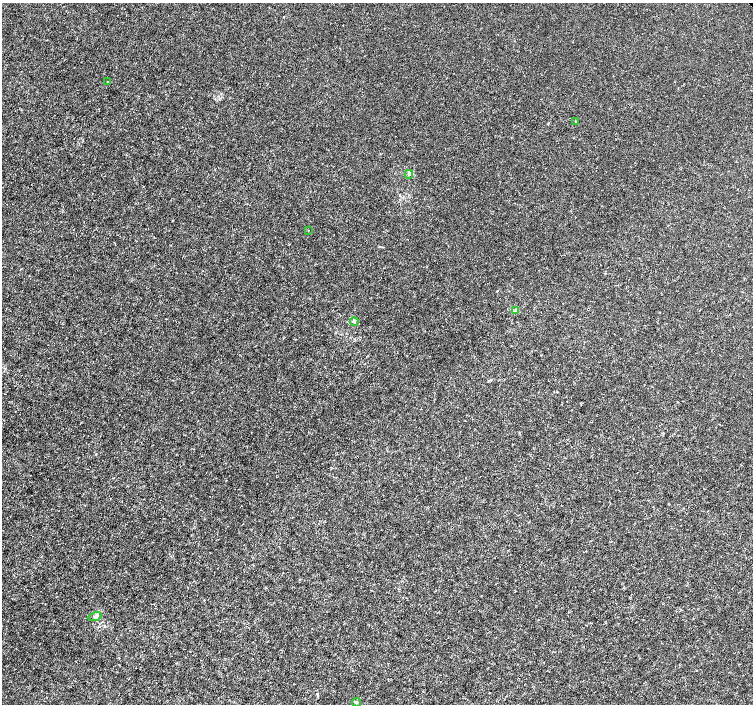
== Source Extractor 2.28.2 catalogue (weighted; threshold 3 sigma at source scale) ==
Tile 7 of 4 x 4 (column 3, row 2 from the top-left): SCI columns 3008-4509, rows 3020-4423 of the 6011 x 5972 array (HDU 1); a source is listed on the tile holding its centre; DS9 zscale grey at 2 x 2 block average (1 PNG px = mean of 2 x 2 image px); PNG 755 x 706 px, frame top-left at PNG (2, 3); each listed source drawn as its Kron ellipse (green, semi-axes under 4 px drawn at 4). Shown black and unused: <1% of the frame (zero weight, under 3 of 4 exposures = <1% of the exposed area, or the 3 px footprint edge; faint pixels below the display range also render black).
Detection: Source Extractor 2.28.2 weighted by HDU 2 'WHT'; one run over the whole footprint, this tile lists its part. Background -3.32e-04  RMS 0.0012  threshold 0.00538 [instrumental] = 3 sigma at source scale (4.5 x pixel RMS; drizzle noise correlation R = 1.50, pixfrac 1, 0.0396/0.0396 arcsec/px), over >= 5 px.
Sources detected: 8; all 8 listed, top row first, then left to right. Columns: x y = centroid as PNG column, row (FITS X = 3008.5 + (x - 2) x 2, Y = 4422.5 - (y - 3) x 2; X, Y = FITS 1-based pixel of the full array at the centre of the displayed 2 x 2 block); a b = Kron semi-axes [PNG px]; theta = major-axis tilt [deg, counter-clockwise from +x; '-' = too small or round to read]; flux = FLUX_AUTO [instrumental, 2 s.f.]
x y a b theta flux
107 82 2 2 - 0.13
576 121 2 2 - 0.16
409 174 4 4 - 0.48
308 230 2 2 - 0.17
516 311 3 3 - 0.28
354 322 4 3 - 0.44
95 616 7 2 16 0.41
356 702 4 3 - 0.34